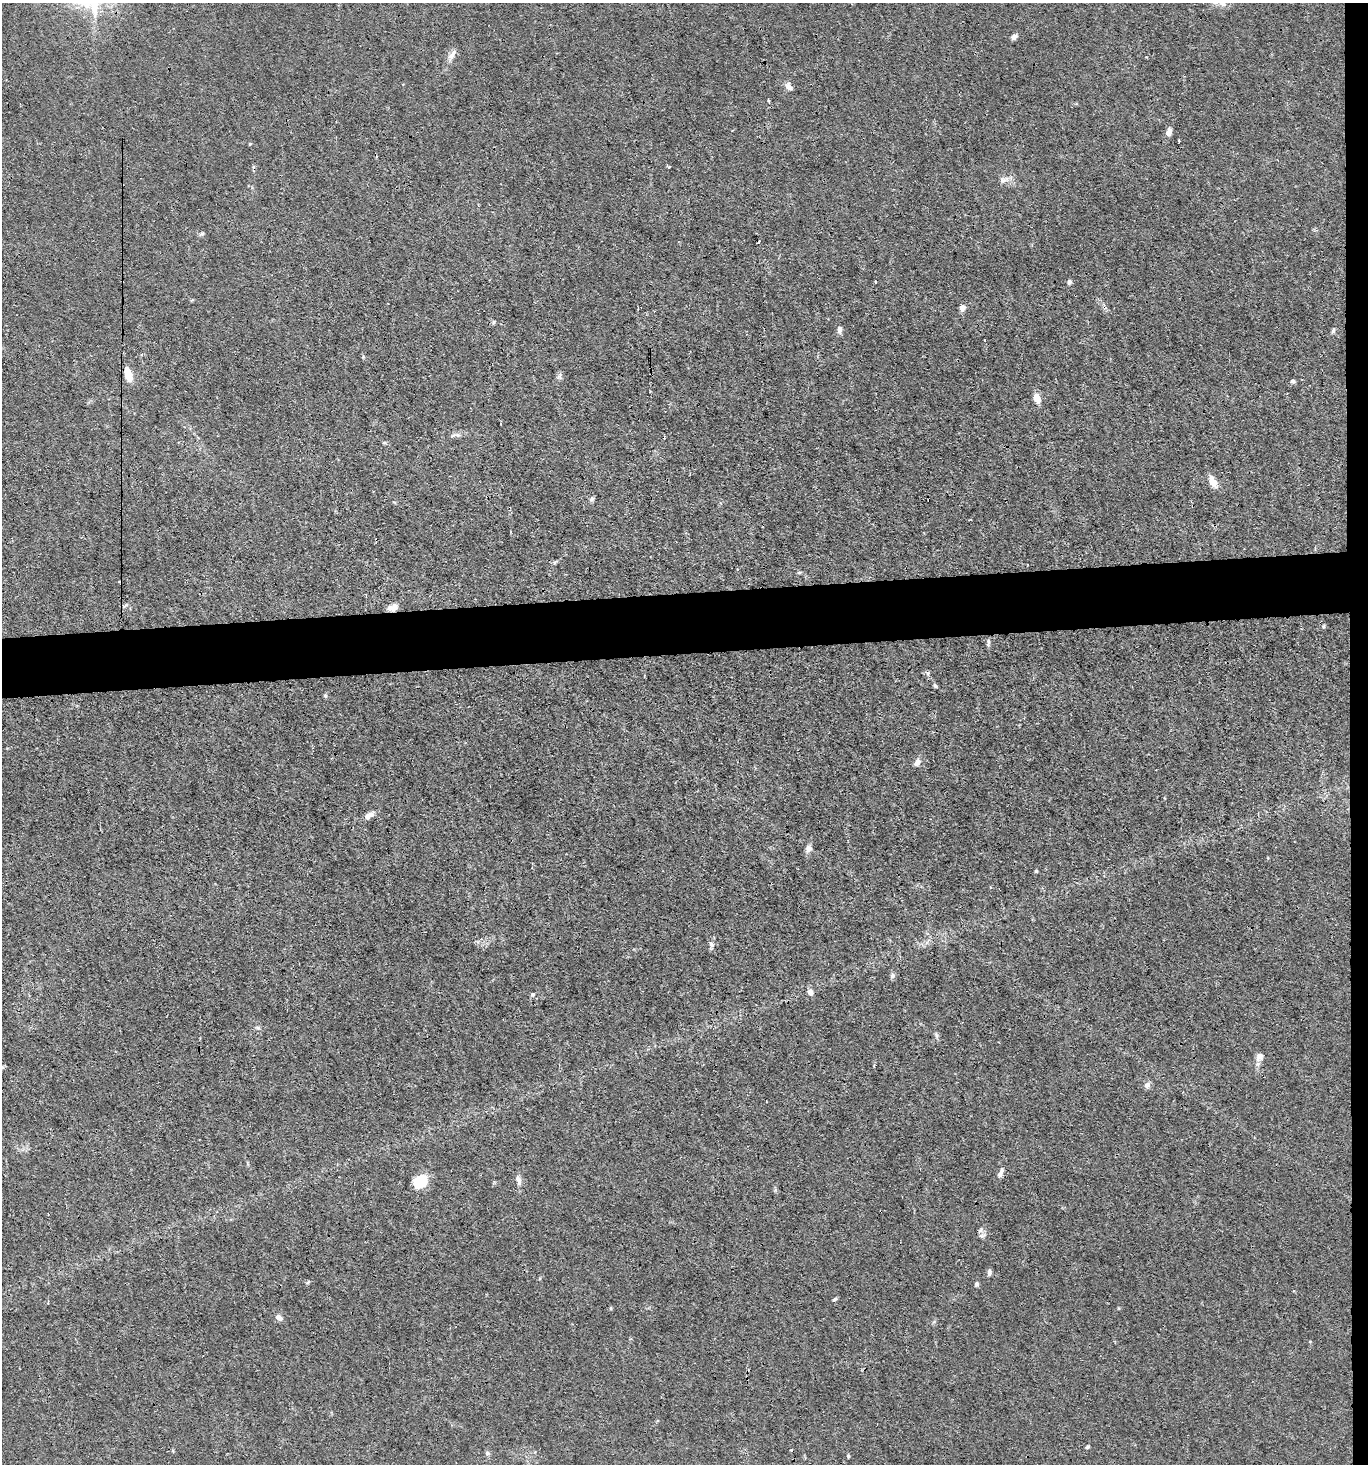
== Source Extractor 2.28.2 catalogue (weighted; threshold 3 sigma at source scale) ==
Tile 6 of 3 x 3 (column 3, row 2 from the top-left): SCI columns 2869-4234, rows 1462-2923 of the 4355 x 4384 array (HDU 1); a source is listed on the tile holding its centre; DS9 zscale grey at full resolution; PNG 1370 x 1466 px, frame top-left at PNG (2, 3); no overlay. Shown black and unused: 6% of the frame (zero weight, under 3 of 4 exposures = <1% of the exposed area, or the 3 px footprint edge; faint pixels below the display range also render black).
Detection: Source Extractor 2.28.2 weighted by HDU 2 'WHT'; one run over the whole footprint, this tile lists its part. Background 0.0192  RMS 0.0031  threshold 0.0141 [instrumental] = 3 sigma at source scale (4.5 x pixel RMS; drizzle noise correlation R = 1.50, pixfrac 1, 0.05/0.05 arcsec/px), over >= 5 px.
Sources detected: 60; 3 cosmic-ray / hot-pixel residue — not listed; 1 inside a brighter listed object's ellipse — not listed separately; the other 56 listed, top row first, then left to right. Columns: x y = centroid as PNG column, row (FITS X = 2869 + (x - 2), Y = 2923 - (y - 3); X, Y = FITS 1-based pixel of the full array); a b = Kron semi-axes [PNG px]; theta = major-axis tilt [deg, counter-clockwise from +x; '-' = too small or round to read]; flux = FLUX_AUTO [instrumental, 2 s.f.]
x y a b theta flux
1223 4 9 6 -10 1.3
1014 37 8 5 54 1
452 54 17 6 56 1.8
789 87 12 7 -51 1.6
768 100 3 3 - 0.38
1169 133 8 6 72 2.1
1179 140 3 3 - 0.67
250 144 4 4 - 0.29
669 167 3 3 - 0.43
1004 180 15 7 21 1.7
202 234 6 5 - 0.53
759 242 4 2 - 0.29
875 281 3 3 - 0.61
1069 282 6 5 - 0.8
962 308 8 7 - 1.2
494 322 6 4 88 0.42
840 329 7 5 85 1.5
1333 330 7 4 64 0.6
363 357 5 4 - 0.33
128 374 14 6 -72 6.7
560 376 7 4 71 0.69
1293 381 6 5 - 0.63
1037 398 12 7 -74 2.7
457 435 8 6 -20 0.84
384 443 6 4 0 0.43
1213 482 13 10 -54 2.6
592 499 7 5 42 0.68
799 573 6 4 2 0.4
393 608 11 8 20 2.3
1324 626 6 3 71 0.35
988 642 10 4 90 0.75
935 686 5 4 - 0.58
325 696 6 4 -45 0.46
917 762 8 6 61 1.7
369 816 13 6 30 2.2
809 848 10 8 64 1.3
1036 871 4 4 - 0.39
711 944 9 6 -61 1
892 976 6 6 - 0.87
810 992 7 6 - 1.5
533 994 6 5 - 0.54
937 1035 8 4 -71 0.63
1259 1057 12 10 64 1.8
1147 1085 7 7 - 1.4
1001 1173 14 5 64 1.4
421 1181 15 12 30 7.8
519 1181 14 6 -76 1.6
982 1236 9 4 8 0.69
989 1272 8 5 79 0.89
976 1284 6 5 - 0.61
835 1299 7 4 28 0.44
279 1318 7 5 -33 2
1087 1447 4 3 - 0.51
791 1450 3 3 - 0.31
487 1453 6 6 - 0.68
848 1456 5 3 - 0.36
Overlapping masked pixels (flux is a lower limit): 1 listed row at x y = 393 608